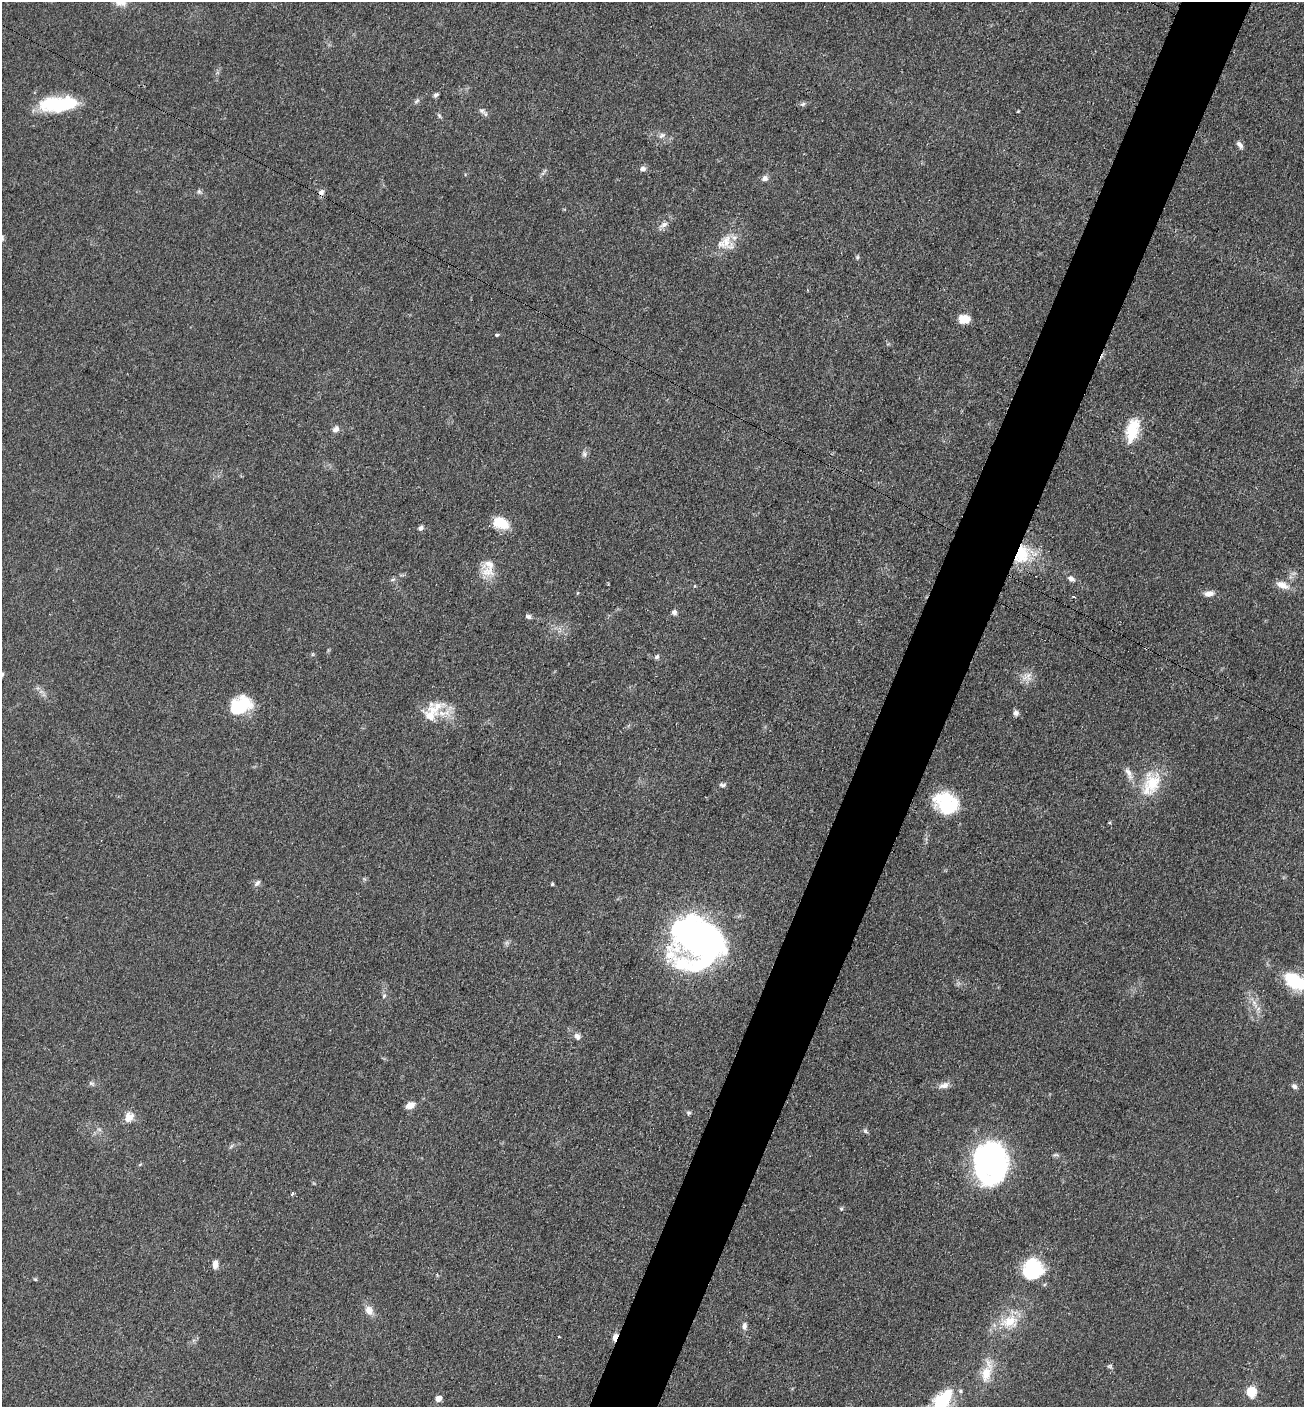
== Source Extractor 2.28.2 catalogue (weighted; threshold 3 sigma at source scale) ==
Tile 10 of 4 x 4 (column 2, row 3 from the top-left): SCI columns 1593-2894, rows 1419-2823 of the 5654 x 5645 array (HDU 1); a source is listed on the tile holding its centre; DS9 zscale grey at full resolution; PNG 1306 x 1409 px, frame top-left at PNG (2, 2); no overlay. Shown black and unused: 5% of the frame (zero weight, under 3 of 4 exposures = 2% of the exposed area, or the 3 px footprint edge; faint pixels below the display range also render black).
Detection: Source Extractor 2.28.2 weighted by HDU 2 'WHT'; one run over the whole footprint, this tile lists its part. Background 0.0669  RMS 0.0062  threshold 0.0278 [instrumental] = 3 sigma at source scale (4.5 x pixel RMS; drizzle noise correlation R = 1.50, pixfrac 1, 0.05/0.05 arcsec/px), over >= 5 px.
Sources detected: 91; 7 inside a brighter object's white glare — not listed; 5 inside a brighter listed object's ellipse — not listed separately; the other 79 listed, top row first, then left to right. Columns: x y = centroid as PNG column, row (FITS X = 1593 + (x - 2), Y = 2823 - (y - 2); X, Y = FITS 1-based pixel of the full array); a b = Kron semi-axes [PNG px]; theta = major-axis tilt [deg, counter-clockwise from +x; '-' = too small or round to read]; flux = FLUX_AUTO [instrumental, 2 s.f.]
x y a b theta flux
436 95 6 5 - 1.4
416 101 8 5 28 1.4
59 104 38 17 4 45
803 104 7 5 22 1.5
482 111 9 7 -40 2.2
1018 111 3 3 - 0.55
439 115 9 4 -63 1.1
662 135 10 6 32 2.3
1240 145 11 5 -52 2.3
643 169 8 6 -6 2.2
765 178 8 7 - 2.5
199 192 8 6 -49 1.4
321 192 8 7 - 2.6
663 225 14 7 32 3.3
2 238 8 6 -77 1.5
726 241 28 16 -68 12
857 257 5 5 - 0.97
964 319 12 9 3 8.8
497 335 5 4 - 0.79
336 429 9 7 42 2.7
1132 430 30 15 74 19
584 454 10 7 -84 2.1
501 523 19 12 -20 14
421 528 7 5 49 2
1022 554 26 19 67 26
489 564 21 19 3 11
1071 579 10 6 -28 2.4
392 580 7 3 19 0.98
1282 585 19 9 -24 5.9
695 586 5 3 - 0.57
578 593 5 3 - 0.56
1209 593 13 7 7 3.8
1074 597 4 3 - 1
674 612 7 7 - 1.9
528 616 8 5 -19 1.6
312 654 5 5 - 0.81
657 657 7 5 47 1.4
1027 677 16 11 33 5.5
41 692 7 4 0 1.6
242 704 21 19 -6 23
1016 713 7 6 - 2.2
430 716 23 16 -29 13
1129 773 21 7 -63 5
1151 783 38 23 68 26
723 785 9 5 0 1.5
946 797 36 16 16 21
257 883 10 6 45 1.9
552 884 4 3 - 0.95
702 941 43 40 22 230
1295 981 26 15 -29 27
384 996 7 5 69 1.2
1254 1003 16 6 -63 5
577 1036 9 7 -48 2.7
91 1083 10 4 -26 1.3
944 1085 15 7 16 3.8
1294 1086 7 6 - 2
410 1105 10 7 25 5.5
689 1113 6 6 - 1.2
129 1117 14 11 63 6
99 1129 7 4 -2 1.3
865 1131 8 5 -36 1.2
1056 1155 10 4 1 1.2
991 1163 33 26 -89 170
140 1164 5 3 - 0.66
292 1194 3 3 - 5.9
841 1209 5 5 - 0.86
215 1264 10 6 88 3.7
1034 1267 24 18 -35 31
35 1279 5 5 - 0.75
369 1310 13 10 -61 5.2
1009 1322 28 18 10 18
744 1326 11 7 89 2.6
559 1337 3 3 - 1.2
615 1337 9 5 71 4.8
1110 1366 7 5 14 1.1
986 1374 24 14 76 13
1251 1392 10 9 - 12
438 1399 5 5 - 6.2
941 1404 27 18 61 31
Overlapping masked pixels (flux is a lower limit): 2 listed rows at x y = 1022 554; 615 1337
Isophote crosses this tile's border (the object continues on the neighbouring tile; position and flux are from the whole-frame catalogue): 3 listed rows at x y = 2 238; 1295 981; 941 1404